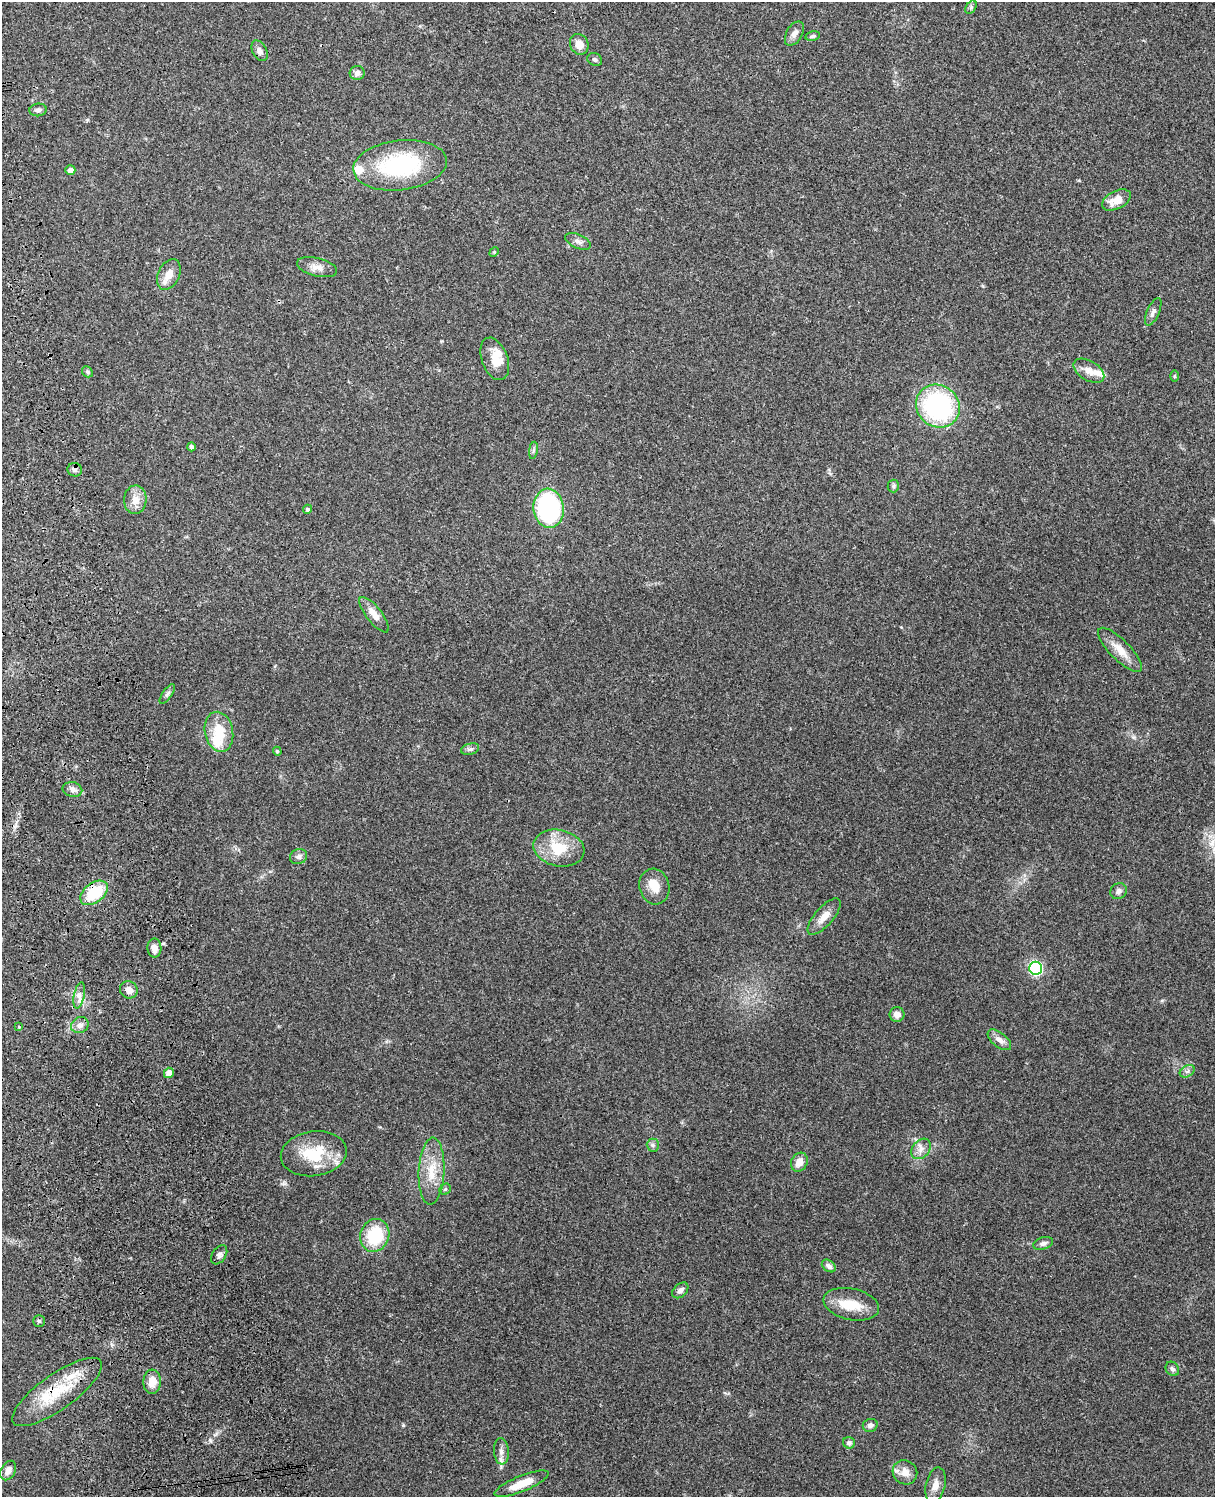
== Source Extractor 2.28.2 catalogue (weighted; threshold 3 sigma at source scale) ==
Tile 7 of 4 x 3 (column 3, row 2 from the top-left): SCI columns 2543-3755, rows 1660-3154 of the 5088 x 4927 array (HDU 1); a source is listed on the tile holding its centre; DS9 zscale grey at full resolution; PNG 1217 x 1499 px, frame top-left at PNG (2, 2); each listed source drawn as its Kron ellipse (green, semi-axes under 4 px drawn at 4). Shown black and unused: <1% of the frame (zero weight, under 3 of 4 exposures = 6% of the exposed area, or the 3 px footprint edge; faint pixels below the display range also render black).
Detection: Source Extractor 2.28.2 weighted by HDU 2 'WHT'; one run over the whole footprint, this tile lists its part. Background 0.208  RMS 0.0082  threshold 0.037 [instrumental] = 3 sigma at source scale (4.5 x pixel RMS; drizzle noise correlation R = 1.50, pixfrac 1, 0.05/0.05 arcsec/px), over >= 5 px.
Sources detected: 80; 2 inside a brighter object's white glare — neither listed nor drawn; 4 inside a brighter listed object's ellipse — not listed separately; the other 74 listed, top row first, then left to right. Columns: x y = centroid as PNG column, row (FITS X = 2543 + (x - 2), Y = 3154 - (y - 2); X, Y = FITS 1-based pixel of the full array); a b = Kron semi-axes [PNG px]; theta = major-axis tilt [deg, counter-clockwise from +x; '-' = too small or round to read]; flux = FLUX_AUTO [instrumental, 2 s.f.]
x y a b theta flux
971 7 7 4 57 1.6
794 34 13 7 60 4.5
813 36 7 4 11 1.5
579 44 10 9 - 7.3
260 51 11 7 -63 3.5
595 60 7 6 - 1.8
357 73 7 7 - 3.5
38 110 8 6 7 2.4
400 165 47 25 7 81
70 170 5 5 - 4.4
1116 200 15 9 27 11
578 241 13 7 -25 3.8
494 252 5 4 - 0.86
317 267 20 9 -13 7.1
169 274 16 10 65 9.2
1153 312 15 6 66 3.6
495 359 22 13 -70 14
1089 371 17 9 -31 8.2
87 372 6 5 - 1.2
1175 376 6 4 89 0.89
938 406 23 20 -39 120
191 447 4 4 - 2.9
533 450 9 4 81 1.9
75 470 7 6 - 2.4
893 486 6 6 - 1.6
135 500 14 11 86 8.3
549 508 19 15 -83 110
308 509 4 4 - 1.7
374 615 22 7 -52 8.6
1120 650 29 10 -45 12
167 694 11 5 55 2.2
219 732 20 14 -78 22
470 749 9 5 14 2.4
277 751 4 4 - 1.4
72 789 10 7 -12 3.8
559 848 26 18 -12 28
298 857 9 7 27 3
654 886 18 15 -76 11
1118 891 9 7 42 3
94 893 15 10 37 33
824 917 23 9 49 8.6
154 948 9 7 -89 6.5
1036 968 6 6 - 110
129 990 9 8 - 5.7
79 995 13 5 78 4.1
897 1015 7 7 - 5.7
80 1025 9 7 26 4.4
19 1027 3 3 - 0.71
999 1040 14 7 -39 5.4
1187 1071 8 5 31 2.3
169 1073 5 5 - 7.1
653 1145 6 6 - 2
921 1149 11 8 49 5.3
314 1154 33 22 8 35
799 1162 10 8 61 7
432 1171 33 13 87 20
445 1189 6 5 - 1.2
375 1235 17 14 70 37
1043 1243 10 6 18 2.9
219 1255 10 6 55 2.7
829 1266 8 5 -35 3.7
680 1290 9 6 43 3.3
851 1304 28 15 -12 20
39 1321 5 5 - 1.6
1172 1369 7 6 - 2.2
152 1382 12 8 86 10
57 1392 54 17 35 41
870 1425 7 6 - 2.9
849 1443 6 5 - 2.3
501 1451 13 7 -85 4.7
8 1471 10 7 60 5.1
905 1472 12 11 - 8.2
522 1484 29 8 22 13
935 1485 18 9 77 6.9
Overlapping masked pixels (flux is a lower limit): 2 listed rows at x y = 94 893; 57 1392
Unlisted compact peaks at least as high as the median listed source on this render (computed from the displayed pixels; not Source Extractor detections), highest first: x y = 403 1425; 210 1440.